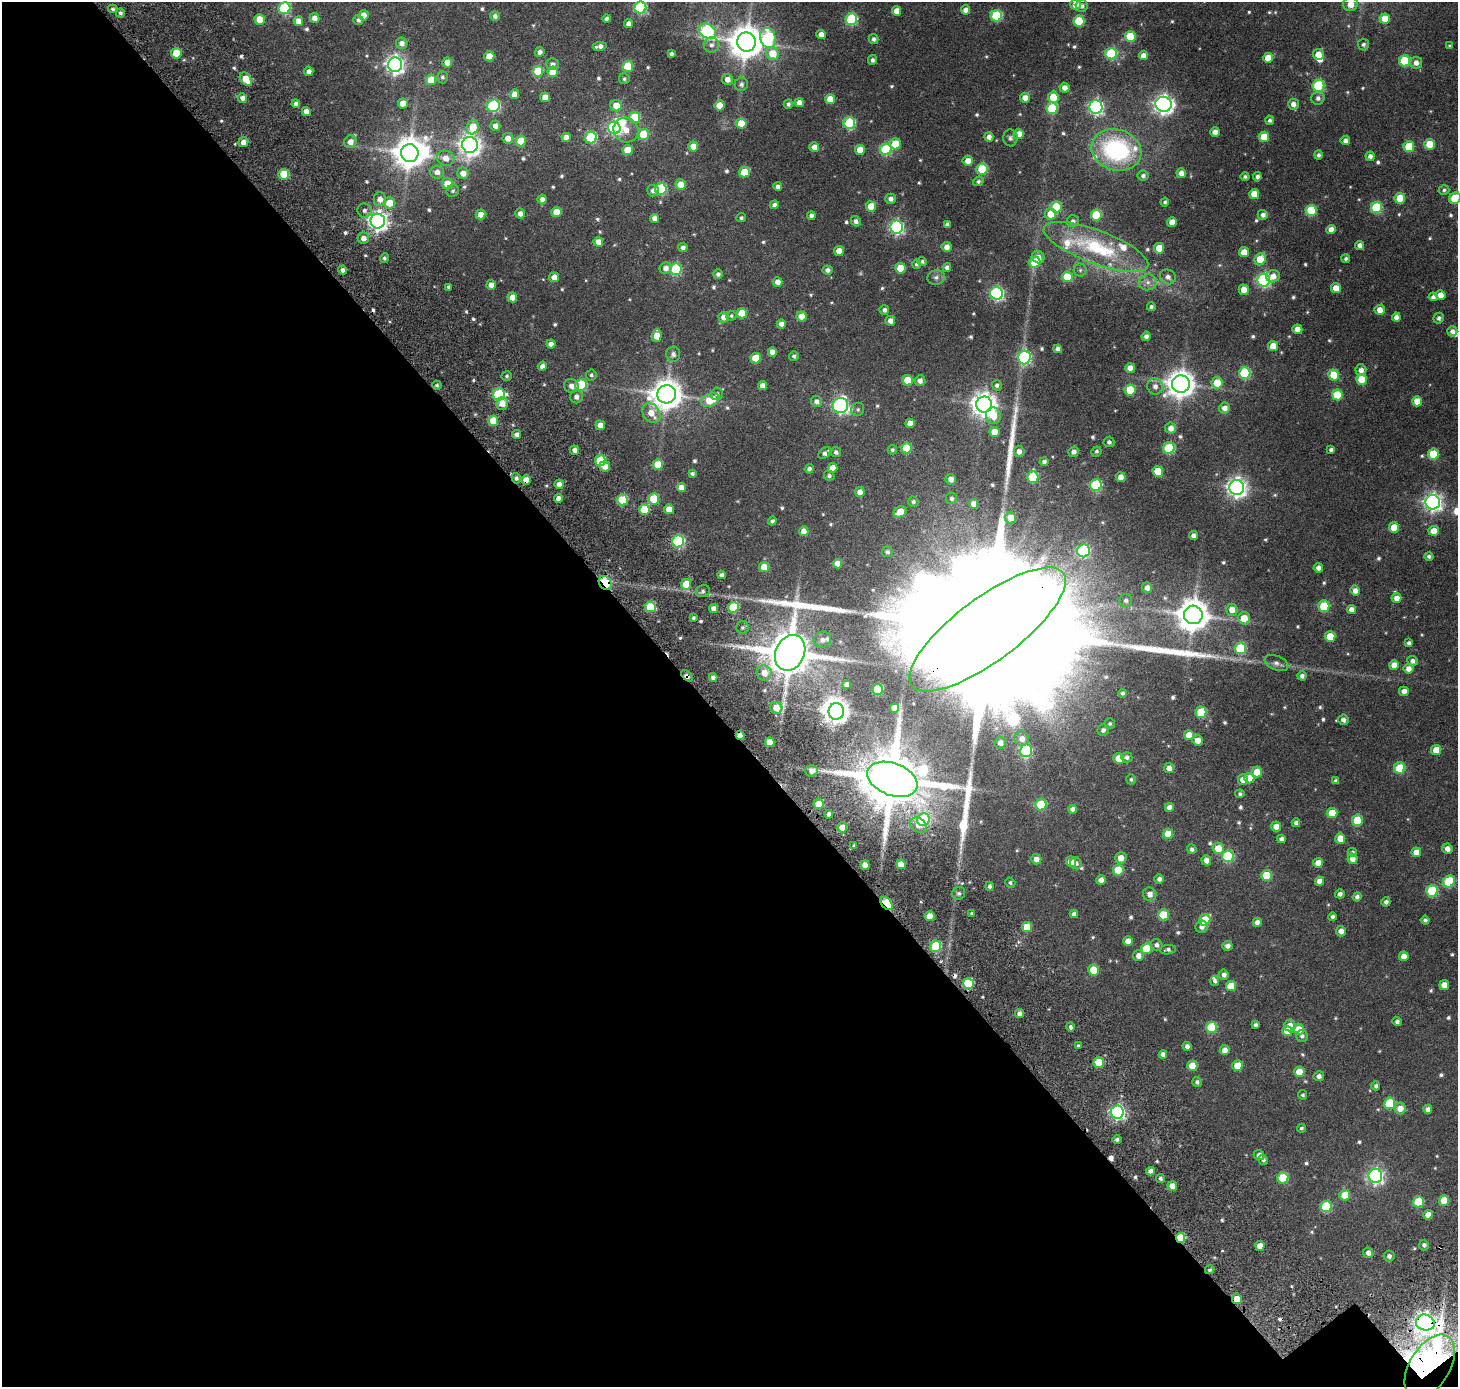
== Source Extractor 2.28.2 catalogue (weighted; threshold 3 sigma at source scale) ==
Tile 3 of 2 x 2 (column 1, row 2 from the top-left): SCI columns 167-1622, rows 222-1606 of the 3246 x 3231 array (HDU 1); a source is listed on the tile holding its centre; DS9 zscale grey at full resolution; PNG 1460 x 1389 px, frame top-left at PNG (2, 2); each listed source drawn as its Kron ellipse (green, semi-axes under 4 px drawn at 4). Shown black and unused: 48% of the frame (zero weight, under 3 of 6 exposures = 12% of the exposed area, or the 3 px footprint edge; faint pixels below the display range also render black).
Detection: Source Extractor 2.28.2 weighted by HDU 2 'WHT'; one run over the whole footprint, this tile lists its part. Background 0.0368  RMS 0.0069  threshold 0.0281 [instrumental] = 3 sigma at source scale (4.09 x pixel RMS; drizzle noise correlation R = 1.36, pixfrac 0.8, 0.0396/0.0396 arcsec/px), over >= 5 px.
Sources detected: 638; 1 too faint to see at this stretch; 4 inside a brighter object's white glare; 5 cosmic-ray / hot-pixel residue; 1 long thin detection or spike segment (spike, bleed or trail) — neither listed nor drawn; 8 inside a brighter listed object's ellipse — not listed separately; of the other 619, all 500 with FLUX_AUTO >= 1.04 (the completeness limit of this list) listed and drawn (119 fainter detections not listed), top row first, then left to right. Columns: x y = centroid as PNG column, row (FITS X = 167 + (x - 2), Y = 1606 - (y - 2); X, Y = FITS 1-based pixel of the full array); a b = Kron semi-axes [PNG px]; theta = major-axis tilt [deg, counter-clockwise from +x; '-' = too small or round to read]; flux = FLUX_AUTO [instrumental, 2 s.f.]
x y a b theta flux
1075 4 5 5 - 5.8
1350 4 7 7 - 5.8
1082 6 6 6 - 1.8
284 8 6 6 - 54
640 8 6 6 - 65
113 9 5 4 - 1.1
965 10 5 4 - 3.7
896 11 5 4 - 5.2
120 13 4 4 - 1.4
363 15 5 5 - 4.9
495 16 5 4 - 2.1
996 16 6 5 - 43
314 18 5 4 - 3.9
260 19 5 5 - 10
607 19 4 4 - 2
851 19 6 5 - 52
1385 19 5 5 - 9.2
358 20 5 5 - 1.6
298 21 5 4 - 5.5
1079 21 5 5 - 25
629 24 4 4 - 3.5
707 31 9 7 -33 85
821 34 4 4 - 4.4
1130 36 5 5 - 23
768 38 10 7 -75 54
874 39 5 5 - 1.7
746 42 9 9 - 1200
402 43 6 5 - 3.1
711 45 8 7 - 2.6
1363 45 6 5 - 1.4
600 46 7 4 9 2.8
1450 46 4 4 - 1
540 52 5 4 - 2.6
176 53 5 5 - 17
773 53 6 6 - 11
671 54 4 4 - 1.6
1111 54 6 5 - 47
1318 54 5 5 - 7.6
489 56 5 5 - 11
1143 56 4 4 - 5.1
1268 58 5 5 - 8.6
872 60 5 4 - 1.7
1405 61 5 5 - 31
447 62 5 5 - 8
1416 63 6 6 - 3.5
553 64 6 6 - 2.3
395 65 7 7 - 250
628 66 5 5 - 21
309 71 5 4 - 2.7
538 71 5 5 - 23
553 72 5 5 - 14
442 77 6 5 - 1.3
246 79 7 5 -53 10
624 79 5 5 - 1.1
727 79 5 5 - 3.8
431 80 5 5 - 16
741 84 7 6 - 1.9
1318 86 6 6 - 54
1064 88 5 5 - 3.3
514 94 5 4 - 6
545 97 5 5 - 6.2
1053 97 5 5 - 17
242 98 5 4 - 2.6
1025 98 5 5 - 4.5
1318 98 7 6 - 2.1
830 99 5 5 - 11
403 103 5 5 - 7.7
799 103 4 4 - 4.6
296 104 4 4 - 2.2
788 104 5 4 - 1.4
1163 104 8 7 - 280
1293 104 5 5 - 3.4
720 105 5 5 - 10
493 106 6 6 - 65
616 106 6 5 - 7.9
1096 107 7 6 - 120
1052 108 6 5 - 28
306 111 4 4 - 4.3
635 118 5 5 - 26
1270 120 5 4 - 1.4
849 123 6 6 - 49
741 124 5 5 - 14
495 126 5 5 - 3.1
473 127 7 6 - 13
614 128 6 6 - 96
626 130 13 12 - 6.6
1215 132 5 5 - 3.6
643 134 5 5 - 21
1019 134 5 5 - 7.7
566 137 4 4 - 5.3
591 137 6 5 - 45
989 137 4 4 - 3
1264 137 5 5 - 13
508 138 5 5 - 4.9
1010 138 8 7 - 1.6
1345 140 5 4 - 2.5
521 141 5 5 - 14
243 142 5 5 - 4.1
350 142 6 6 - 4.7
895 144 5 5 - 14
1429 144 5 5 - 14
470 145 8 7 - 370
693 146 5 5 - 8.7
814 147 5 4 - 4.2
1409 147 5 5 - 17
886 149 6 6 - 49
628 150 5 5 - 11
860 150 5 5 - 8
1116 150 25 20 -18 71
410 153 9 8 - 970
1318 155 4 4 - 1.6
1370 156 4 4 - 2.5
446 158 9 7 -13 4.9
968 161 5 5 - 5.2
982 169 5 5 - 32
437 172 7 6 - 3.7
744 172 5 5 - 14
463 173 6 5 - 4.9
1181 173 5 5 - 3.5
284 174 5 5 - 20
1143 176 5 5 - 1.7
1245 176 4 4 - 1.2
1257 177 5 4 - 1.8
978 181 5 4 - 1.3
447 184 5 5 - 8.8
681 185 5 5 - 10
778 187 4 4 - 2.4
661 189 6 5 - 44
1444 190 5 4 - 1.1
453 191 6 5 - 1.2
653 191 6 6 - 2.5
1254 194 5 5 - 11
1400 198 5 5 - 14
1455 198 6 5 - 22
380 199 7 6 - 4.4
542 199 5 4 - 3.1
891 199 5 5 - 2.7
1165 202 4 3 - 1
389 203 6 5 - 10
774 205 4 4 - 2.1
871 206 5 5 - 12
1056 207 5 5 - 25
1376 207 5 5 - 39
364 210 7 7 - 2.2
1311 210 5 5 - 30
557 212 5 5 - 9.3
520 213 5 4 - 2.9
1050 214 6 5 - 8.8
481 215 5 5 - 5.9
1096 215 5 5 - 28
1263 215 5 5 - 2.4
811 216 4 4 - 2.3
654 218 4 4 - 3.4
741 218 5 4 - 1.1
378 221 7 7 - 300
856 221 5 5 - 2
1073 221 6 6 - 1.9
1172 222 5 5 - 5
947 224 4 4 - 1.6
897 227 6 6 - 110
1331 230 5 4 - 4.3
363 238 5 5 - 3.8
598 242 5 4 - 6.4
1360 245 4 4 - 2.6
683 247 4 4 - 2.3
947 247 5 5 - 3.5
1096 247 56 17 -21 49
1159 248 5 5 - 12
839 251 5 5 - 6.9
1244 252 5 5 - 7
1038 257 7 6 - 4.1
384 258 5 4 - 1.3
1260 259 6 5 - 12
1346 259 4 4 - 1.2
922 261 5 4 - 1.2
1035 262 5 5 - 19
916 264 5 4 - 1.4
947 267 4 4 - 2.1
666 268 6 5 - 3.3
900 268 5 5 - 14
676 269 6 6 - 49
342 270 4 4 - 2.3
827 270 5 4 - 2.2
1080 270 6 6 - 1.3
718 274 5 5 - 1.7
1273 276 7 6 - 4.6
554 277 5 5 - 4.1
936 277 9 7 15 2.1
1067 277 5 5 - 18
1168 277 8 7 - 2.5
1264 280 6 6 - 100
777 282 5 5 - 3.9
1148 282 9 8 - 3.1
491 285 5 4 - 3.8
449 287 4 3 - 1.6
1336 288 5 5 - 6.9
1244 290 5 5 - 6.5
997 293 6 6 - 110
1441 295 5 5 - 5.6
512 297 5 5 - 6.5
1433 297 4 4 - 2.1
1151 307 4 4 - 1.4
884 310 5 4 - 1.9
1380 310 5 5 - 5.6
742 313 5 5 - 16
731 316 5 5 - 1.1
802 316 5 5 - 7.2
724 317 5 5 - 4.7
1396 317 4 4 - 3.1
1439 318 5 5 - 1.7
890 321 5 5 - 3.6
781 324 5 4 - 3.4
1297 329 5 5 - 6.4
1452 331 5 5 - 2.3
657 336 6 5 - 9
1146 336 4 4 - 2.1
551 344 4 4 - 3.5
1273 346 5 5 - 8.6
1058 349 4 4 - 3
772 352 5 4 - 4.7
673 354 7 7 - 2.2
794 356 5 5 - 1.4
1024 357 7 6 - 95
756 358 5 5 - 14
542 366 4 4 - 3
1130 368 5 4 - 4.9
1361 370 6 5 - 3.2
1245 373 6 6 - 48
591 375 5 5 - 1.2
1334 375 5 5 - 18
507 376 5 4 - 1.1
1361 379 5 5 - 15
907 380 5 5 - 15
920 381 5 5 - 2.4
1217 383 5 5 - 12
1181 384 9 8 - 710
437 385 5 4 - 1
581 385 6 5 - 37
762 385 4 4 - 3.5
997 385 5 5 - 1.5
571 386 7 6 - 3.3
1155 386 8 7 - 3.1
1130 390 5 5 - 21
667 394 9 9 - 880
717 394 6 5 - 1.4
499 395 6 6 - 61
1337 395 5 5 - 20
576 397 6 6 - 2.8
710 400 9 6 24 15
817 401 6 5 - 2.6
1417 401 5 5 - 8.1
502 404 6 6 - 5.5
840 405 7 7 - 140
984 405 8 8 - 510
1224 408 5 5 - 3.8
858 409 7 6 - 1.2
651 413 11 8 -55 7.5
993 416 8 7 - 8.9
493 421 5 5 - 14
910 423 5 4 - 5.6
600 425 5 5 - 4.7
1170 428 5 5 - 4
994 432 5 5 - 7.7
517 435 4 4 - 2.9
1109 442 5 5 - 1.7
906 448 5 5 - 17
1169 448 6 6 - 40
574 450 5 4 - 2.7
892 450 4 4 - 1.1
1331 450 4 4 - 1.6
1019 451 5 5 - 2.9
1096 451 5 5 - 1.2
836 452 5 5 - 1.8
1074 452 5 5 - 2.7
825 453 7 5 42 1.9
1433 454 5 5 - 18
600 461 5 5 - 26
1044 462 4 4 - 1.9
658 464 5 5 - 12
605 466 5 5 - 5.9
833 468 5 5 - 6.6
809 469 4 4 - 1.9
1158 471 5 5 - 15
692 474 4 3 - 1.3
829 476 5 5 - 1.5
1033 477 6 5 - 33
1121 477 5 5 - 6.4
516 478 5 4 - 1.5
951 479 5 5 - 3.1
526 480 5 4 - 5.8
559 484 4 4 - 3.7
1096 485 6 6 - 50
1237 487 7 7 - 310
681 488 4 4 - 4.3
860 492 5 5 - 4.4
558 498 4 4 - 3.9
951 498 6 5 - 1.4
653 499 5 5 - 25
622 500 5 5 - 29
913 502 5 5 - 1.3
1433 502 7 7 - 220
973 504 5 4 - 4
669 509 5 5 - 6.5
644 510 5 5 - 20
900 512 7 5 30 9.7
1010 518 6 5 - 5.6
772 521 4 4 - 1.3
1394 528 5 5 - 13
804 531 5 4 - 5.9
1434 531 5 5 - 7.9
1194 536 4 4 - 3.4
678 541 6 6 - 64
1084 551 6 6 - 72
887 552 5 5 - 1.5
1429 556 4 4 - 1.4
838 564 5 4 - 5.9
764 567 5 5 - 11
1318 568 4 4 - 2.8
722 575 4 4 - 1.8
605 583 7 6 - 43
686 584 5 5 - 13
1147 588 5 5 - 3.5
703 591 7 6 - 1.5
1355 591 5 4 - 3.5
1396 598 5 5 - 4.3
1126 600 6 6 - 1.6
1324 606 5 5 - 28
650 607 5 5 - 22
733 607 5 5 - 28
714 609 4 4 - 4.1
1351 609 4 4 - 3.3
1232 610 6 5 - 5.4
1193 615 9 9 - 1000
693 618 3 3 - 1.1
1244 618 6 6 - 9.4
742 628 6 6 - 1.6
988 629 94 32 37 110000
1330 637 5 5 - 14
822 640 9 8 - 2.9
1409 643 4 4 - 1.7
1240 648 6 5 - 37
790 653 18 14 65 3100
1412 661 5 5 - 2.3
1277 663 12 7 -23 2.8
1394 665 5 5 - 5.7
1408 669 5 5 - 4
764 673 8 7 - 6.4
687 676 7 4 -45 2.7
1302 676 4 4 - 1.9
713 677 4 4 - 2.1
846 684 4 4 - 2.2
878 689 5 5 - 27
1404 691 5 4 - 3.8
1123 693 4 4 - 1.3
776 708 6 5 - 8
894 708 5 4 - 6
836 711 8 7 - 520
1201 712 5 5 - 28
1343 720 5 5 - 2.6
1110 723 5 5 - 1.1
1103 730 6 5 - 1.8
740 735 5 4 - 3.7
1189 735 5 5 - 8.7
1022 739 7 7 - 3.8
1197 740 5 5 - 4.8
770 742 5 5 - 9.6
1000 743 6 5 - 2.9
1436 750 5 5 - 8.3
1026 751 6 6 - 51
1127 757 5 5 - 2
1119 759 5 5 - 13
1169 768 5 5 - 4.6
1400 768 5 5 - 27
812 771 6 5 - 3.5
1257 772 5 5 - 12
1249 778 5 5 - 6.7
892 779 26 16 -21 5600
1131 779 5 5 - 1
1243 780 5 5 - 5.2
1336 781 4 4 - 1.6
1240 794 4 4 - 1.3
819 804 5 5 - 9.3
1041 805 5 5 - 24
1169 808 4 4 - 3.7
1072 809 4 4 - 2.4
1332 813 5 5 - 14
829 814 4 4 - 1.9
923 820 6 6 - 37
1357 820 6 5 - 19
1296 823 4 4 - 2
918 825 9 7 -34 3.9
1276 826 5 5 - 4.4
842 827 5 5 - 8
1168 834 5 5 - 11
1340 838 5 5 - 8.1
1281 839 4 4 - 2.2
854 846 4 3 - 1.4
1218 848 6 5 - 9.8
1192 849 5 5 - 1.6
1447 849 5 5 - 3.4
1352 852 5 4 - 1.2
1416 852 5 5 - 6.3
1228 856 6 5 - 41
1121 858 6 6 - 5.4
1036 859 5 5 - 3.8
1352 859 5 5 - 3.9
1206 860 5 5 - 3.8
1071 861 5 5 - 7.2
1076 863 6 5 - 1.9
1318 863 5 5 - 5.1
901 864 5 4 - 6.5
865 865 4 4 - 6.3
1118 870 5 5 - 17
1267 875 5 5 - 21
1159 879 5 5 - 2
1101 880 5 4 - 4.3
1319 881 4 4 - 4.2
1449 881 6 5 - 31
1010 883 5 4 - 1.1
990 886 4 4 - 1.6
1432 891 6 5 - 36
959 893 7 6 - 1.5
1150 894 7 6 - 3.4
1340 894 5 4 - 2.2
1357 897 4 4 - 2
1386 902 4 4 - 1.8
887 903 7 5 -50 45
972 913 4 4 - 1.2
1074 914 4 4 - 2.1
1163 915 5 5 - 20
930 916 5 5 - 8.3
1333 917 4 4 - 1.7
1205 920 6 5 - 18
1425 920 4 4 - 1.3
1257 922 4 4 - 3.3
1027 927 5 5 - 12
1202 927 6 6 - 2.7
1341 931 5 5 - 3.7
1128 941 5 4 - 5.1
1156 945 6 5 - 2.1
936 946 6 5 - 40
1227 946 5 5 - 2.6
1146 949 5 5 - 20
1168 950 8 4 8 1.5
1138 956 5 5 - 3.5
1404 956 5 5 - 6.4
1094 970 5 5 - 16
1224 975 5 5 - 2.3
1215 981 5 4 - 1.4
968 984 5 5 - 29
1444 985 5 5 - 5.5
1231 986 5 5 - 12
1019 1014 4 4 - 2.7
1397 1021 4 4 - 1.6
1255 1025 4 4 - 1.6
1290 1025 6 5 - 5
1070 1027 5 4 - 1.3
1211 1027 5 5 - 29
1298 1029 5 5 - 9.5
1287 1031 5 5 - 9.3
1302 1036 6 6 - 1.5
1078 1046 4 3 - 1
1187 1046 4 4 - 2.3
1225 1050 5 5 - 5.5
1163 1054 4 4 - 3.1
1099 1062 5 5 - 16
1192 1066 5 5 - 11
1237 1066 5 5 - 11
1299 1072 5 5 - 12
1319 1076 5 5 - 2.1
1197 1082 5 5 - 1.6
1376 1086 4 4 - 1.5
1303 1095 5 4 - 1.1
1390 1103 5 5 - 30
1400 1108 6 6 - 5.7
1428 1109 4 4 - 2.6
1117 1112 6 6 - 150
1301 1128 4 4 - 1.1
1117 1139 4 4 - 1.4
1259 1155 5 5 - 2.6
1263 1160 5 4 - 1.5
1150 1171 4 4 - 2.8
1375 1176 7 6 - 160
1160 1178 4 4 - 1.3
1283 1178 5 5 - 26
1172 1186 5 4 - 5.9
1345 1195 5 5 - 16
1444 1200 5 5 - 13
1418 1202 5 5 - 23
1326 1207 6 5 - 34
1428 1215 5 4 - 5.6
1180 1238 5 4 - 21
1424 1245 5 5 - 1.7
1260 1246 5 4 - 5.8
1368 1253 5 5 - 3.1
1389 1256 5 5 - 2.2
1210 1270 5 4 - 1.1
1237 1299 5 5 - 7.7
1425 1323 9 8 - 320
1430 1366 35 20 59 290
Overlapping masked pixels (flux is a lower limit): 11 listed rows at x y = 526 480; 605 583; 988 629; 687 676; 740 735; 892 779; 887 903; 1180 1238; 1237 1299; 1425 1323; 1430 1366
Isophote crosses this tile's border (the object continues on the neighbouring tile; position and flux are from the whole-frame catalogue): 3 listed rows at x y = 1350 4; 640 8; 1455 198